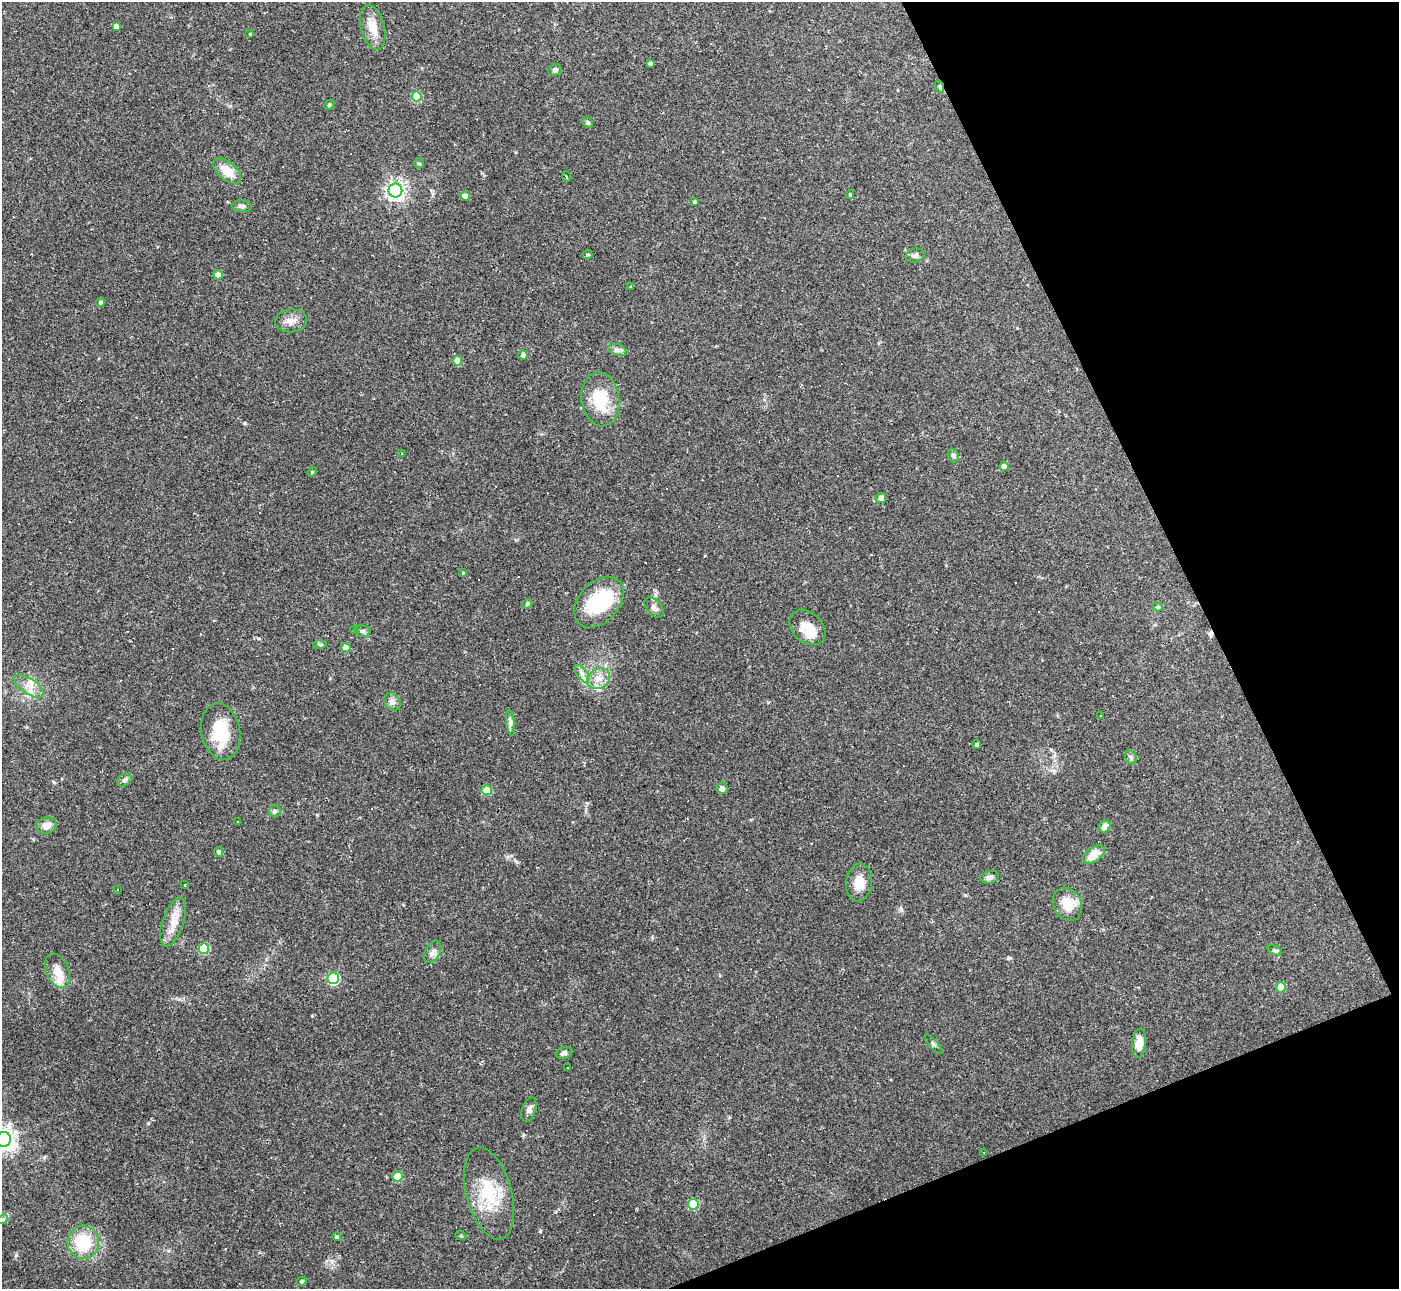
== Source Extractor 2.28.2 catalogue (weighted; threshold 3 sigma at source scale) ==
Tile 12 of 4 x 4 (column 4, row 3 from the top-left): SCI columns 4192-5588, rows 1436-2722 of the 5588 x 5575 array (HDU 1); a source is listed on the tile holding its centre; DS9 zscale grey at full resolution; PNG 1401 x 1291 px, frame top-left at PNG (2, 2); each listed source drawn as its Kron ellipse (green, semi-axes under 4 px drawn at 4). Shown black and unused: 20% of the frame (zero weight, under 2 of 3 exposures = <1% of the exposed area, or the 3 px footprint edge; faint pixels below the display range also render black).
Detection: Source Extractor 2.28.2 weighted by HDU 2 'WHT'; one run over the whole footprint, this tile lists its part. Background 0.0708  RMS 0.0057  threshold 0.0254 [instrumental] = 3 sigma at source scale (4.5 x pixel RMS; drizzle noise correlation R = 1.50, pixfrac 1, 0.05/0.05 arcsec/px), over >= 5 px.
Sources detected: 113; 2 inside a brighter object's white glare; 22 cosmic-ray / hot-pixel residue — neither listed nor drawn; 2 inside a brighter listed object's ellipse — not listed separately; the other 87 listed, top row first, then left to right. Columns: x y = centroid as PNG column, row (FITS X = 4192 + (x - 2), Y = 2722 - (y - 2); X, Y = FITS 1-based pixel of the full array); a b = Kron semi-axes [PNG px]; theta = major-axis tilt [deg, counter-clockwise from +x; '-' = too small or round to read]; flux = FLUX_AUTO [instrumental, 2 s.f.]
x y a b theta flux
116 26 4 4 - 2.3
373 27 23 11 -76 8.3
250 34 4 4 - 0.5
650 64 4 3 - 1.3
555 70 6 5 - 1.6
940 87 6 4 -71 0.77
417 96 5 5 - 19
329 105 6 4 47 0.74
587 122 5 4 - 1
419 163 5 4 - 0.74
227 171 16 9 -39 9.5
566 177 5 2 - 0.43
395 190 7 7 - 240
850 194 4 3 - 0.93
465 196 5 4 - 5.5
694 202 3 3 - 0.83
242 206 10 6 -4 2.1
588 254 5 4 - 0.77
915 255 9 7 14 1.9
218 275 4 4 - 5.9
631 286 3 3 - 0.51
100 302 4 4 - 1.5
291 321 16 11 6 4.6
617 350 9 5 -19 1.8
523 355 4 4 - 1.7
457 361 5 4 - 8.7
600 399 27 19 -83 21
402 453 3 3 - 0.58
953 455 7 5 -73 1.2
1004 466 5 4 - 3.1
312 472 5 4 - 0.57
881 498 5 5 - 2.7
463 573 4 4 - 0.52
599 602 29 20 47 37
527 604 5 4 - 1.2
1158 607 5 4 - 0.82
654 608 12 7 -48 2.3
807 628 20 15 -43 10
354 630 4 3 - 0.74
362 631 8 5 -14 1.5
320 645 6 4 0 0.88
346 647 5 4 - 5.2
582 674 10 5 -55 2.3
599 679 12 9 34 5.1
29 686 17 8 -33 5.5
392 702 9 7 -53 2.4
1101 716 3 3 - 0.38
510 723 13 4 -83 1.7
221 732 28 19 -79 21
977 744 4 4 - 1
1131 757 7 5 -69 1.4
124 780 8 6 39 1.8
722 788 5 5 - 2.3
487 790 5 5 - 18
275 811 6 5 - 1
237 821 3 3 - 1
47 825 10 8 13 4.3
1105 826 6 5 - 3.4
219 852 5 4 - 1.3
1094 855 12 7 36 8.8
990 877 9 6 14 2.2
859 883 19 13 84 8.2
185 885 3 2 - 0.58
117 889 3 3 - 0.43
1067 904 17 14 -61 11
173 922 26 10 71 8.7
204 948 5 5 - 26
1275 950 7 4 -19 1
433 952 12 7 62 2.6
57 971 18 11 -66 7.6
333 978 6 5 - 58
1281 987 5 5 - 12
1139 1043 15 7 83 7.3
934 1044 12 3 -48 1
564 1053 8 5 18 1.7
567 1068 3 3 - 1.2
529 1109 12 7 72 2.3
4 1139 7 7 - 420
984 1152 2 2 - 0.32
398 1177 5 5 - 19
489 1194 47 22 -75 28
693 1204 5 5 - 20
3 1219 5 4 - 0.93
461 1236 5 3 - 0.64
337 1237 4 4 - 1.1
83 1242 16 15 - 22
302 1281 5 4 - 0.84
Overlapping masked pixels (flux is a lower limit): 1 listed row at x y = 940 87
Isophote crosses this tile's border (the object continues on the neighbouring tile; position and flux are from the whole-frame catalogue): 1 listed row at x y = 4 1139
Unlisted compact peaks at least as high as the median listed source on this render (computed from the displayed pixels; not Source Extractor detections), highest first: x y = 148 1123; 245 423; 16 1255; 1009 958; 540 1231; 901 909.